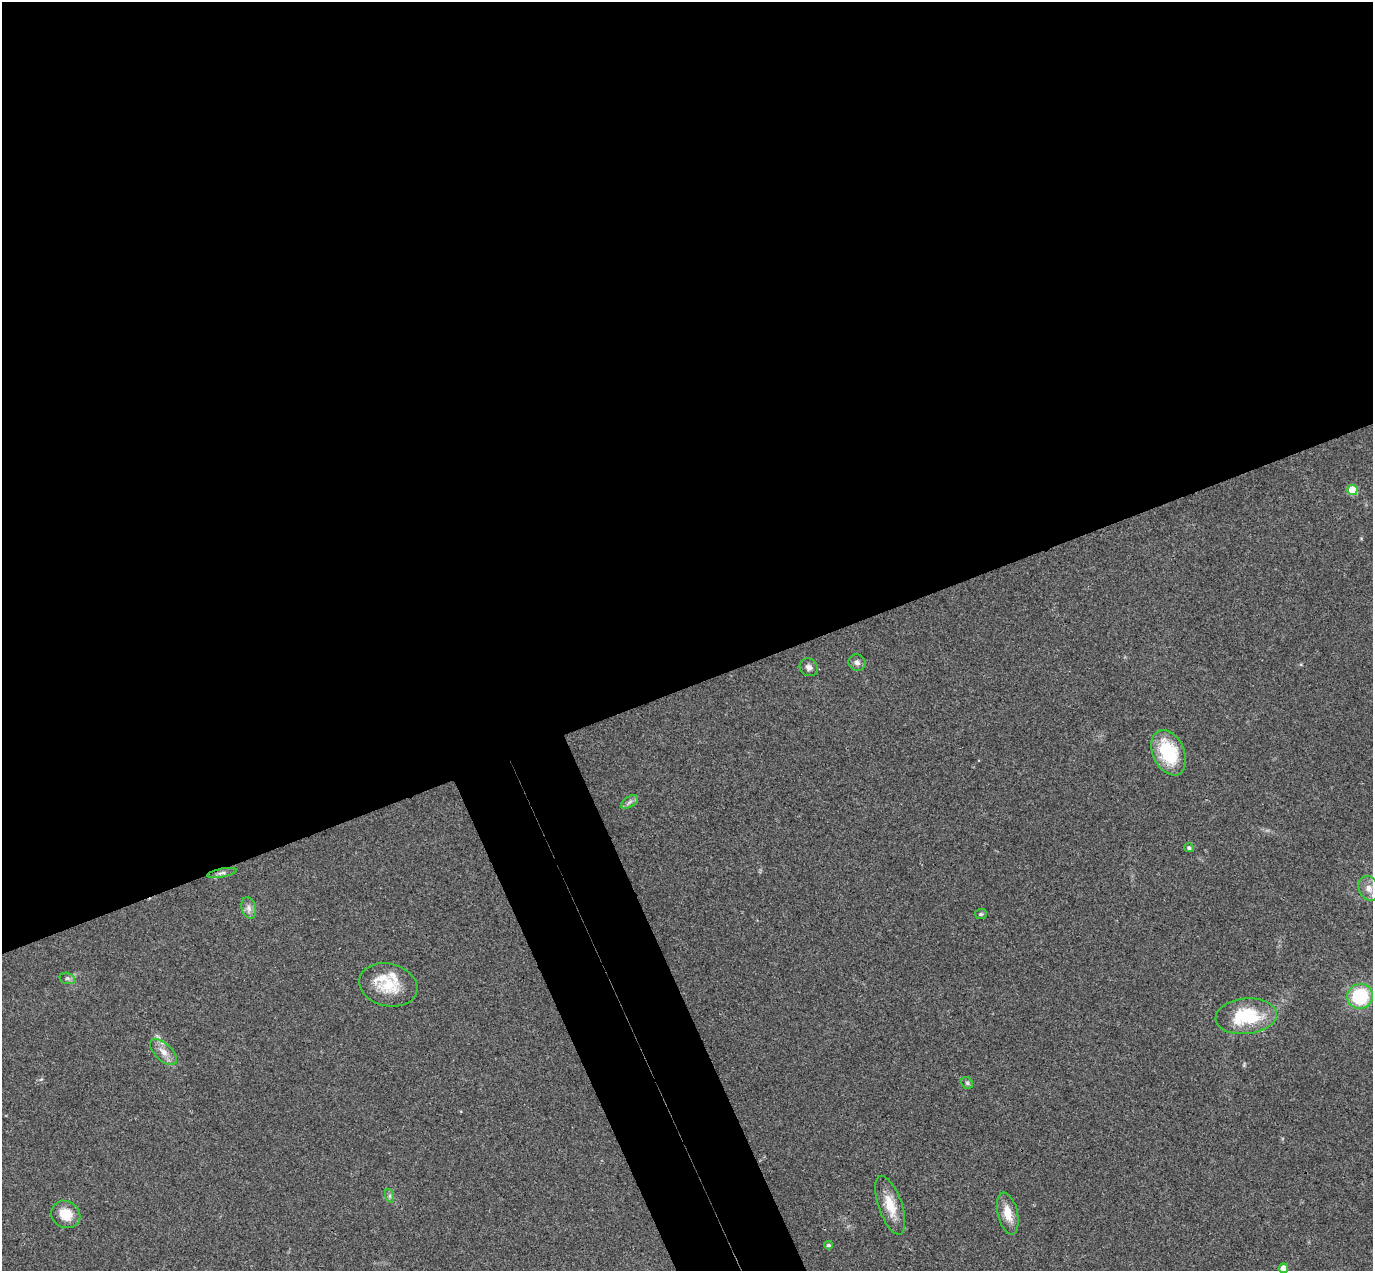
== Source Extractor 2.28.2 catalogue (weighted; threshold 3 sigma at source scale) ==
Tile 2 of 4 x 4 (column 2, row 1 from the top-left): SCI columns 1429-2799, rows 4111-5379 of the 5597 x 5556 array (HDU 1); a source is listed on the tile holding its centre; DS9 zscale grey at full resolution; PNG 1375 x 1273 px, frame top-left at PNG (2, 2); each listed source drawn as its Kron ellipse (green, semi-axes under 4 px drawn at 4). Shown black and unused: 58% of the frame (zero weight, under 3 of 4 exposures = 6% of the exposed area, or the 3 px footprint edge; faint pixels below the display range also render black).
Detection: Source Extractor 2.28.2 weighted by HDU 2 'WHT'; one run over the whole footprint, this tile lists its part. Background 0.0535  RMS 0.0051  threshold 0.023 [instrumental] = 3 sigma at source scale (4.5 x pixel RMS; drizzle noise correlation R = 1.50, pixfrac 1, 0.05/0.05 arcsec/px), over >= 5 px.
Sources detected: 23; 1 inside a brighter listed object's ellipse — not listed separately; the other 22 listed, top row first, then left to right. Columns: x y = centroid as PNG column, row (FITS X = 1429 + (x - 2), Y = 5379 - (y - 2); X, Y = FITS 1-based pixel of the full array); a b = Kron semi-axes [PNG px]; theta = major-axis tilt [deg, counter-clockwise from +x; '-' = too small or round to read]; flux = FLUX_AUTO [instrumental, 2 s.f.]
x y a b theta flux
1352 490 5 5 - 19
857 663 9 8 - 1.9
809 667 9 8 - 2.2
1169 753 24 15 -65 26
630 802 9 5 34 1.5
1189 848 5 4 - 0.9
222 873 15 4 11 1.6
1369 888 13 9 -68 4.5
249 908 11 7 -75 2.4
981 914 6 5 - 0.81
67 978 8 5 -16 1.3
388 985 29 21 -13 17
1360 996 13 12 - 29
1246 1016 31 17 5 28
163 1052 17 8 -44 4.5
967 1083 6 5 - 0.89
390 1196 7 4 -72 0.97
890 1205 31 11 -71 10
66 1214 15 13 -33 9.5
1008 1214 21 10 -77 7.6
829 1245 4 3 - 0.85
1283 1268 5 5 - 5.9
Isophote crosses this tile's border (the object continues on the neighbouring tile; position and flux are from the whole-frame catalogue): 1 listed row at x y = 1283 1268